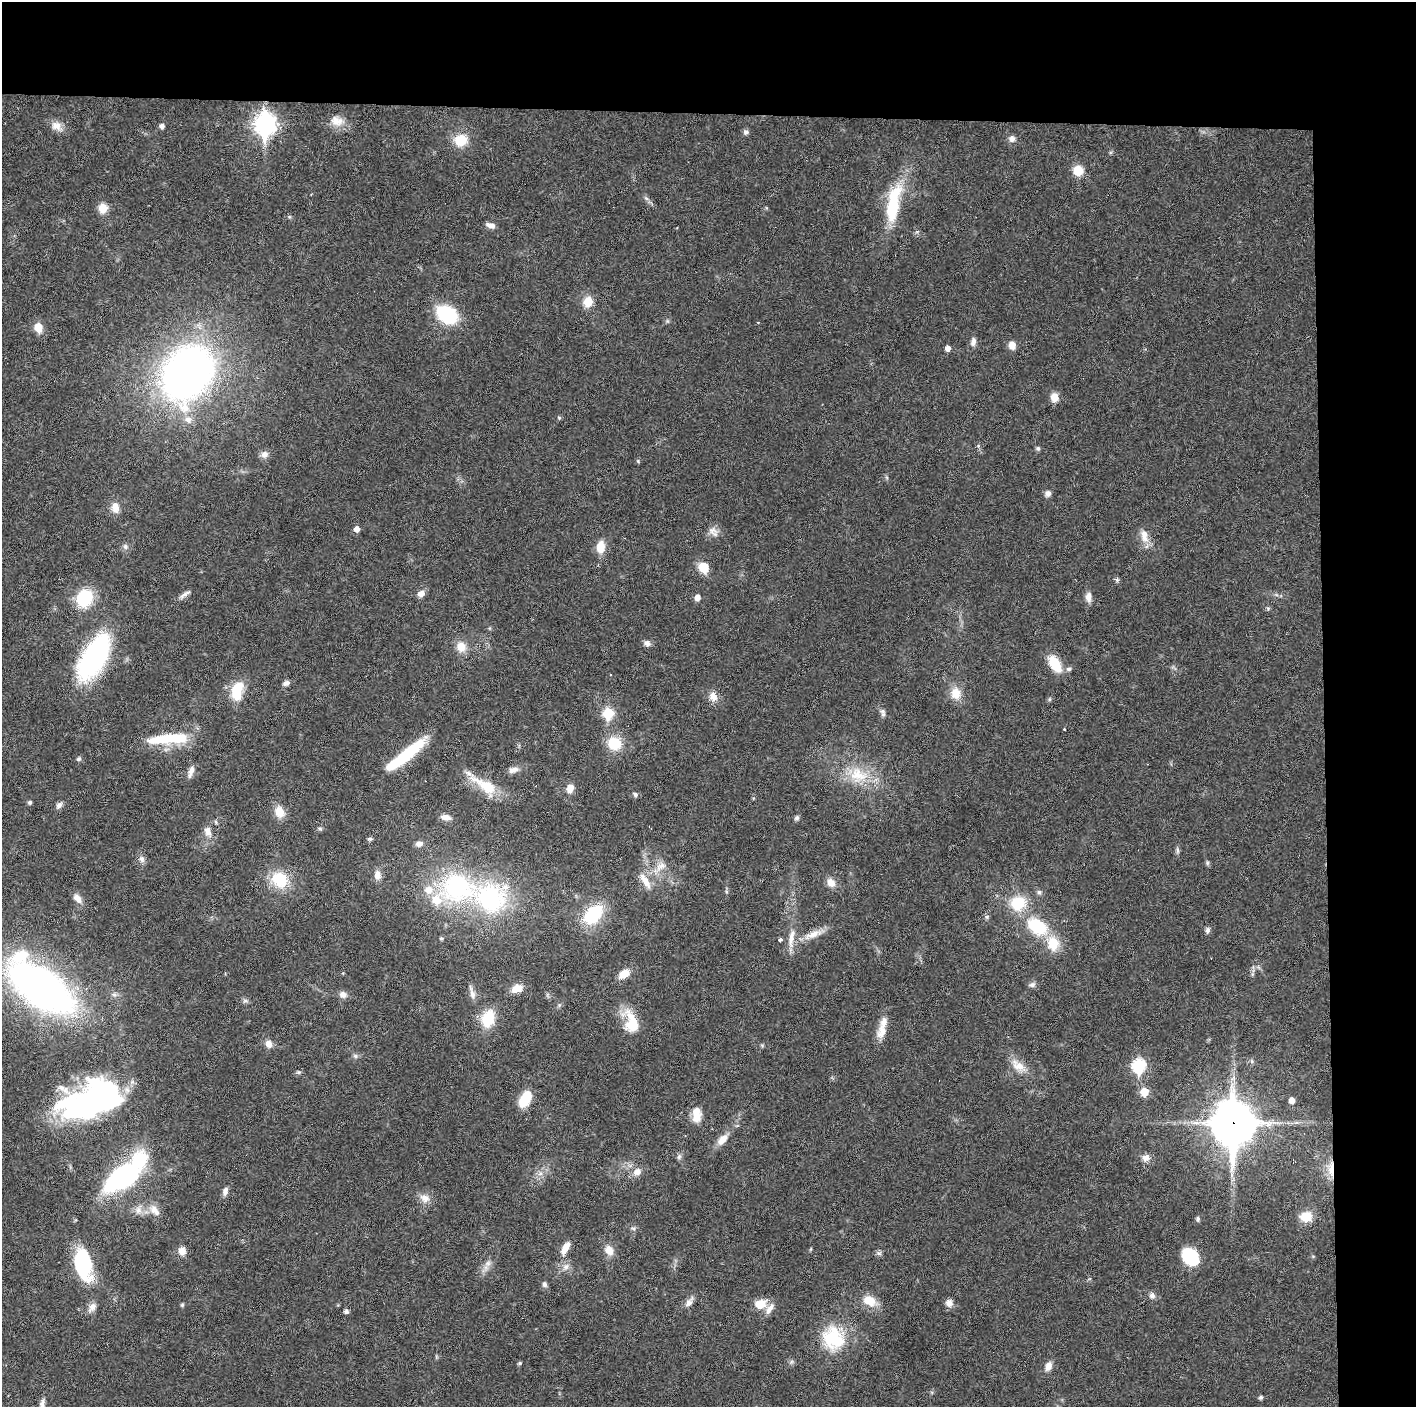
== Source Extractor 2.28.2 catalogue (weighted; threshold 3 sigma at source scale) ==
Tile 3 of 3 x 3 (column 3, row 1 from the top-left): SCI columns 2829-4242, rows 2812-4216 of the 4242 x 4218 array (HDU 1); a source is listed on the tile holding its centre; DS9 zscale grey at full resolution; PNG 1418 x 1409 px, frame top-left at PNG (2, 2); no overlay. Shown black and unused: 14% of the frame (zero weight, under 3 of 6 exposures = <1% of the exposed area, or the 3 px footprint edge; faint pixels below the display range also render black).
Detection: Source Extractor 2.28.2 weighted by HDU 2 'WHT'; one run over the whole footprint, this tile lists its part. Background 0.0253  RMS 0.002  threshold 0.00821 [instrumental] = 3 sigma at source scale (4.09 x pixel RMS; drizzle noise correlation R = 1.36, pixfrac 0.8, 0.05/0.05 arcsec/px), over >= 5 px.
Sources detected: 166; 3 inside a brighter object's white glare — not listed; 9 inside a brighter listed object's ellipse — not listed separately; the other 154 listed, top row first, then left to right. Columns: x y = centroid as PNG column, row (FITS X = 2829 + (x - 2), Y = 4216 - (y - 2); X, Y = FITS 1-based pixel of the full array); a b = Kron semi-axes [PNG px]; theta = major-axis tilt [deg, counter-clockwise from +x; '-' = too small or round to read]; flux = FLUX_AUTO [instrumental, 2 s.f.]
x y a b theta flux
337 121 19 13 -15 2.4
265 124 10 8 -89 100
57 126 16 12 -22 1.8
162 126 5 5 - 0.71
746 132 8 7 - 0.48
1012 139 8 8 - 0.79
461 140 14 12 21 4.4
1078 171 10 10 - 3.2
646 198 7 4 -19 0.37
893 204 52 15 79 11
103 208 9 8 - 2.7
491 225 11 6 -15 1
588 302 13 11 76 2.6
447 314 18 13 -32 15
758 322 3 2 - 0.14
38 327 9 7 -68 2.8
973 342 12 6 78 0.87
1012 345 9 7 -80 1.5
948 348 5 5 - 1
187 373 52 41 54 110
1054 397 11 9 -81 1.7
559 418 5 4 - 0.21
1038 448 6 6 - 0.37
265 454 10 9 - 1
638 461 5 4 - 0.23
1048 493 8 7 - 0.77
115 507 13 10 -84 1.8
357 529 5 5 - 1.1
713 532 16 10 -53 1.3
1144 536 21 9 -77 2.1
125 547 7 7 - 0.59
601 547 14 9 87 2.8
704 568 11 10 - 3.6
1117 580 7 5 -69 0.37
185 594 16 5 34 0.83
421 594 9 7 33 1.1
697 597 6 5 - 1.2
1088 597 13 7 -89 1.3
84 598 14 11 62 13
1268 608 6 4 -44 0.27
647 643 8 7 - 0.79
461 647 12 11 - 2.5
94 657 50 22 60 33
1054 663 17 9 -59 5.5
1069 669 7 6 - 0.52
286 683 9 6 16 0.79
237 691 20 12 82 5.9
956 693 15 12 -80 2.9
713 697 12 9 -72 1.7
1050 699 6 4 89 0.25
608 713 6 6 - 11
883 713 12 6 -80 0.62
1064 729 3 2 - 0.15
168 739 50 10 5 9.9
614 743 16 14 -14 5.1
405 756 48 10 41 12
79 759 6 6 - 0.4
513 770 13 8 14 1.1
191 771 15 6 71 1.1
858 775 29 22 -22 7.1
485 785 43 14 -34 5.7
570 788 10 8 73 1.5
635 794 7 6 - 0.44
753 798 5 3 - 0.18
30 802 5 4 - 0.44
59 805 9 6 58 0.78
279 812 13 10 -70 2.8
446 817 13 7 -8 1.2
797 818 7 6 - 0.43
216 822 6 4 -62 0.27
650 827 5 2 - 0.27
320 828 7 5 -41 0.35
208 832 16 10 -71 1.5
370 839 7 5 0 0.36
419 844 9 7 8 0.96
1177 850 10 4 -85 0.44
141 859 10 8 -58 0.81
1207 863 7 5 -71 0.34
661 866 17 11 39 2.3
377 875 12 8 -90 1.4
280 880 20 17 -38 6.9
645 881 24 8 -57 2.3
831 883 11 9 -52 1.7
457 887 53 41 -13 29
1039 892 6 5 - 0.45
77 898 14 8 -48 1.4
1018 903 19 17 15 6.2
593 914 23 14 45 10
987 917 7 5 45 0.36
1037 926 23 15 -36 9.7
1208 930 8 6 78 0.55
813 934 30 9 22 2.7
441 938 6 5 - 0.28
780 940 4 3 - 0.53
1053 943 17 14 -72 4.4
225 973 3 3 - 0.16
624 974 12 8 38 2.6
1032 985 10 6 16 0.57
41 988 50 24 -35 120
517 988 13 8 19 2.2
472 993 20 6 -75 1
343 995 9 8 - 1.1
245 1001 9 4 -8 0.42
559 1005 5 5 - 0.29
488 1018 18 13 73 5.6
631 1022 29 16 -73 5.7
882 1032 19 13 72 2.3
269 1044 10 8 -68 1.2
355 1056 7 5 -45 0.41
1018 1066 23 12 -37 2.6
1139 1066 7 7 - 20
298 1072 7 5 17 0.36
1144 1092 6 6 - 4.4
525 1099 16 9 60 5.5
1292 1100 5 5 - 1.2
89 1108 58 31 22 34
697 1115 18 10 88 2.6
1233 1123 17 14 89 530
722 1140 16 8 47 2
679 1157 8 5 63 0.47
1146 1158 11 9 10 1.2
1331 1169 23 7 -89 2.2
637 1172 12 10 25 1.5
540 1173 8 6 43 0.78
122 1177 44 22 36 26
225 1191 11 7 76 0.9
425 1198 14 11 -33 1.6
138 1210 11 10 - 1.3
154 1210 18 10 -48 1.8
1306 1217 13 11 3 3.1
1198 1219 6 5 - 0.38
633 1229 7 5 -3 0.4
565 1248 17 7 61 2.2
609 1250 11 9 -60 2
182 1251 10 8 -80 1.4
879 1253 8 5 -19 0.45
1190 1256 20 14 -51 7.7
488 1263 11 8 54 1.1
83 1264 32 17 -76 16
566 1267 10 8 44 1.1
545 1284 7 6 - 0.52
1152 1295 9 8 - 0.74
869 1301 16 11 -24 3.3
689 1303 13 8 54 1.1
949 1303 8 8 - 1.2
760 1304 13 10 11 3.1
182 1305 5 5 - 0.26
92 1307 14 8 54 1.2
346 1311 5 4 - 0.57
833 1338 32 28 -55 10
520 1363 5 4 - 0.3
1048 1366 11 7 71 1.4
1261 1397 4 4 - 0.47
42 1404 14 6 80 0.83
Overlapping masked pixels (flux is a lower limit): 2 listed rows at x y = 1233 1123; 1331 1169
Isophote crosses this tile's border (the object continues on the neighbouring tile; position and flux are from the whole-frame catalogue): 1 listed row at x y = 42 1404